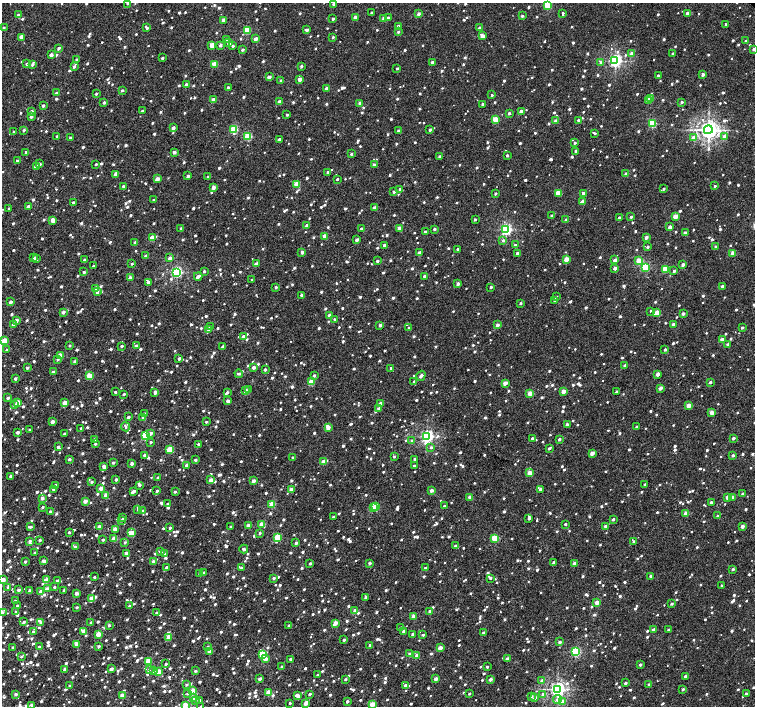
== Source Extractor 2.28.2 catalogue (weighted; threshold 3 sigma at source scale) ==
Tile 7 of 4 x 4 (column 3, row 2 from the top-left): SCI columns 3044-4548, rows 3073-4480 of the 6054 x 6051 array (HDU 1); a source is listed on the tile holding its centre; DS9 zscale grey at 2 x 2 block average (1 PNG px = mean of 2 x 2 image px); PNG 757 x 708 px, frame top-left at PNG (2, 3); each listed source drawn as its Kron ellipse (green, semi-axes under 4 px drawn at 4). Shown black and unused: <1% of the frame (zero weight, under 2 of 3 exposures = <1% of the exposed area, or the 3 px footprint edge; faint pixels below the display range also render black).
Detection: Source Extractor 2.28.2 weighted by HDU 2 'WHT'; one run over the whole footprint, this tile lists its part. Background 0.00541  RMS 0.0055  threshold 0.0246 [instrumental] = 3 sigma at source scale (4.5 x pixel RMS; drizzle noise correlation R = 1.50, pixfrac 1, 0.0396/0.0396 arcsec/px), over >= 5 px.
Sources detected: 1901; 1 cosmic-ray / hot-pixel residue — neither listed nor drawn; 2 coinciding with a brighter row at this scale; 13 inside a brighter listed object's ellipse — not listed separately; of the other 1885, all 500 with FLUX_AUTO >= 2.57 (the completeness limit of this list) listed and drawn (1385 fainter detections not listed), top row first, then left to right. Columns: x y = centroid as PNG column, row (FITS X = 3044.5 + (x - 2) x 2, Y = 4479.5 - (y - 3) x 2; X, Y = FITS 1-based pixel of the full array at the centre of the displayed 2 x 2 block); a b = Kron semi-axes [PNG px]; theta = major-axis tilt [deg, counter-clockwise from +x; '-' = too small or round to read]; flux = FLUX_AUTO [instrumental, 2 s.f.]
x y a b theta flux
128 3 2 2 - 3.1
334 4 2 2 - 4.3
548 5 3 3 - 53
372 13 2 2 - 2.8
418 14 2 2 - 5.7
563 14 4 2 - 3.1
688 14 2 2 - 10
18 15 2 2 - 2.6
522 16 2 2 - 3.3
355 17 2 2 - 4.9
388 17 3 2 - 2.6
384 18 2 2 - 6.2
333 19 2 2 - 3.4
224 20 2 2 - 9.5
726 25 2 2 - 3.3
398 26 2 2 - 3.3
4 27 2 2 - 2.7
147 28 2 2 - 2.6
479 28 2 2 - 4
247 30 3 2 - 47
307 30 2 2 - 4.8
398 32 2 2 - 2.8
482 36 3 2 - 11
21 37 3 2 - 15
333 37 2 2 - 2.8
256 39 2 2 - 7.9
227 40 3 2 - 3.2
746 41 2 2 - 3.1
229 43 2 2 - 9.2
212 45 2 2 - 21
220 45 3 2 - 3.9
233 46 2 2 - 2.7
58 48 2 2 - 3.5
753 49 2 2 - 3
242 50 2 2 - 3.2
632 54 2 2 - 12
673 54 2 2 - 4.2
51 55 2 2 - 6.4
162 58 2 2 - 3.1
77 60 2 2 - 2.9
615 61 4 3 - 270
432 62 2 2 - 5.1
601 63 3 3 - 3.6
27 64 2 2 - 3.1
32 64 2 2 - 4.1
215 64 3 3 - 24
301 66 2 2 - 3.5
74 67 3 3 - 3.7
397 68 2 2 - 2.7
703 74 2 2 - 5.1
658 75 2 2 - 3.3
269 77 2 2 - 8
300 79 2 2 - 9.1
281 81 2 2 - 2.9
186 85 2 2 - 8.5
228 87 2 2 - 2.7
326 88 2 2 - 7.7
122 90 2 2 - 2.6
56 93 2 2 - 2.7
96 94 2 2 - 3
492 95 2 2 - 2.6
650 98 2 2 - 11
214 100 2 2 - 14
648 100 2 2 - 15
104 102 2 2 - 4
279 102 2 2 - 9.3
682 102 2 2 - 3
360 103 2 2 - 6.3
482 104 2 2 - 2.6
43 106 2 2 - 4.4
32 111 2 2 - 3.5
142 111 2 2 - 3.3
521 112 2 2 - 13
509 113 2 2 - 3.1
287 115 2 2 - 3
31 117 2 2 - 3.5
496 120 3 2 - 36
578 120 2 2 - 3
556 121 2 2 - 5.7
652 124 3 3 - 67
173 128 2 2 - 7.2
234 129 3 3 - 54
24 130 2 2 - 2.8
430 130 2 2 - 3.9
708 130 4 4 - 690
398 131 2 2 - 3.2
14 132 2 2 - 3.1
594 133 3 2 - 2.7
57 136 2 2 - 2.6
248 136 3 3 - 61
724 136 3 3 - 6.9
70 138 2 2 - 2.8
694 138 3 2 - 14
279 139 2 2 - 5.2
575 143 2 2 - 3
576 151 2 2 - 3.3
26 152 4 2 - 3.7
174 152 2 2 - 6.5
351 154 2 2 - 3.2
507 155 2 2 - 3.1
439 156 2 2 - 2.7
17 161 4 2 - 2.8
40 164 2 2 - 3.5
96 164 2 2 - 2.6
374 165 4 3 - 4.1
37 166 3 2 - 2.6
328 172 2 2 - 3.5
115 174 3 2 - 7.6
626 174 2 2 - 6
188 176 2 2 - 5.3
208 177 2 2 - 2.7
157 179 2 2 - 13
337 179 2 2 - 2.9
297 184 3 2 - 31
123 186 2 2 - 3
715 186 2 2 - 3.1
213 187 2 2 - 10
400 189 2 2 - 2.8
664 189 2 2 - 2.9
394 192 2 2 - 3.4
495 193 2 2 - 2.9
558 193 3 2 - 24
583 193 2 2 - 4
153 200 2 2 - 2.6
73 202 2 2 - 2.9
583 202 3 3 - 12
28 206 2 2 - 3.7
374 208 2 2 - 10
9 209 2 2 - 2.7
552 216 2 2 - 3.2
675 216 3 2 - 15
631 217 2 2 - 3.1
619 218 2 2 - 3.1
475 219 2 2 - 2.6
53 220 3 2 - 17
566 220 2 2 - 4.5
306 226 3 2 - 2.9
670 227 2 2 - 7.6
181 228 2 2 - 2.6
399 228 2 2 - 11
361 229 2 2 - 3.2
434 229 2 2 - 3.6
506 229 3 3 - 180
425 232 2 2 - 3.6
685 233 2 2 - 7.4
325 236 2 2 - 16
646 237 2 2 - 7.5
152 238 3 2 - 20
357 240 2 2 - 5.9
503 240 3 3 - 3.4
135 242 2 2 - 4.7
384 245 2 2 - 3.8
515 245 2 2 - 3.7
648 247 2 2 - 3.1
715 247 2 2 - 3.2
458 249 2 2 - 2.6
302 252 2 2 - 7.2
419 253 2 2 - 8.4
518 253 3 2 - 5.6
733 253 3 2 - 16
145 256 2 2 - 3.5
34 258 2 2 - 5
170 258 2 2 - 6.6
36 259 2 2 - 5.6
566 259 3 2 - 16
84 260 2 2 - 2.9
615 260 2 2 - 8.8
377 261 2 2 - 4.1
639 261 3 3 - 39
132 264 2 2 - 2.6
257 264 2 2 - 7.7
683 264 2 2 - 6.6
93 266 2 2 - 3.9
645 267 3 3 - 68
615 268 2 2 - 6
665 269 3 3 - 43
204 271 2 2 - 3.4
674 271 2 2 - 2.7
84 272 2 2 - 2.9
176 272 3 3 - 190
198 276 4 2 - 7.2
424 276 2 2 - 3.4
130 277 2 2 - 6.5
252 280 2 2 - 2.7
148 282 2 2 - 4.7
458 284 2 2 - 5.6
722 286 2 2 - 3.6
276 287 2 2 - 2.6
491 287 2 2 - 3
96 288 2 2 - 11
97 292 3 3 - 3.6
301 295 2 2 - 2.7
556 297 2 2 - 3.9
555 301 2 2 - 2.6
10 302 2 2 - 6.1
520 303 2 2 - 2.8
651 311 2 2 - 2.6
63 312 2 2 - 5.2
657 313 3 2 - 21
683 314 2 2 - 4.6
329 315 2 2 - 4
334 319 2 2 - 2.6
16 321 3 2 - 8.8
13 325 3 2 - 2.8
380 325 2 2 - 4.5
497 325 2 2 - 7
673 325 2 2 - 7.9
210 327 2 2 - 3.7
409 328 2 2 - 3.1
742 328 2 2 - 3
208 330 3 2 - 3.7
243 337 2 2 - 7.7
722 340 2 2 - 13
4 341 3 2 - 27
728 344 2 2 - 2.7
70 346 2 2 - 2.6
122 346 2 2 - 2.6
136 346 2 2 - 5.1
222 347 3 2 - 3.7
665 349 2 2 - 2.8
7 350 2 2 - 2.8
60 356 3 2 - 21
58 359 3 3 - 2.8
179 359 2 2 - 4.8
75 362 2 2 - 4.4
625 365 2 2 - 4.6
254 367 2 2 - 7.2
27 368 2 2 - 2.8
391 368 3 2 - 3.3
265 369 2 2 - 2.9
53 372 2 2 - 4.6
239 374 4 2 - 3.3
658 374 3 2 - 7.3
314 375 2 2 - 2.9
89 376 3 2 - 34
421 376 5 2 - 4.5
15 379 2 2 - 3.8
311 382 4 2 - 28
414 382 2 2 - 3.2
710 382 2 2 - 3.2
505 383 2 2 - 12
660 388 2 2 - 7.3
249 390 2 2 - 2.7
246 391 3 2 - 13
563 391 2 2 - 10
115 392 2 2 - 2.9
155 392 3 2 - 5.3
227 392 2 2 - 2.7
616 392 2 2 - 2.7
530 393 2 2 - 19
124 394 2 2 - 2.8
8 398 2 2 - 5.2
228 401 2 2 - 6.8
18 403 3 2 - 22
65 403 3 2 - 20
381 404 2 2 - 8.8
14 405 3 2 - 3.9
689 405 3 2 - 15
379 408 3 3 - 3.3
712 412 2 2 - 11
145 414 2 2 - 3.4
128 417 2 2 - 3.5
143 417 2 2 - 3.2
52 422 2 2 - 9.6
206 422 2 2 - 3.1
567 424 2 2 - 3.9
125 427 4 3 - 2.9
328 427 3 2 - 11
636 427 2 2 - 2.6
81 428 2 2 - 3.1
30 430 2 2 - 4.6
17 432 2 2 - 5.8
150 433 3 3 - 6.2
64 434 2 2 - 2.8
145 436 3 3 - 52
427 436 4 3 - 260
532 438 2 2 - 3.6
733 438 2 2 - 4.1
94 439 2 2 - 3
559 439 2 2 - 3.3
412 441 2 2 - 5.1
151 442 2 2 - 2.7
95 444 2 2 - 3
198 444 2 2 - 3
58 446 2 2 - 2.9
431 447 3 3 - 2.8
549 448 4 2 - 3.3
170 449 3 2 - 35
592 453 2 2 - 11
144 455 2 2 - 5.1
733 455 2 2 - 3.7
394 456 2 2 - 2.7
293 457 2 2 - 3
69 459 2 2 - 3.5
414 459 2 2 - 2.7
195 460 2 2 - 3.5
113 462 2 2 - 2.7
323 462 2 2 - 17
132 463 2 2 - 6.1
186 465 2 2 - 3.3
104 466 4 2 - 5.9
414 466 2 2 - 2.6
530 473 2 2 - 19
11 476 3 2 - 5.3
158 477 3 2 - 3.4
116 479 2 2 - 4.3
211 480 2 2 - 12
253 481 2 2 - 11
91 482 2 2 - 3
645 484 2 2 - 3.2
56 485 2 2 - 5.5
139 485 2 2 - 2.8
101 488 2 2 - 8.7
53 489 2 2 - 2.7
540 489 3 2 - 4.4
291 490 2 2 - 8.7
431 490 2 2 - 8.2
133 491 4 2 - 5.5
157 491 2 2 - 3.3
175 492 2 2 - 3
743 494 2 2 - 4.4
106 495 2 2 - 22
470 497 2 2 - 9.4
727 497 2 2 - 6.6
733 497 2 2 - 5.7
42 498 2 2 - 6.3
85 501 2 2 - 9.8
711 503 2 2 - 6.2
167 504 2 2 - 2.7
272 504 3 2 - 32
375 506 3 2 - 19
444 506 2 2 - 2.8
42 507 2 2 - 2.7
373 508 2 2 - 3.3
138 509 3 2 - 2.7
50 511 2 2 - 2.9
143 511 2 2 - 6.3
686 513 2 2 - 14
718 516 3 2 - 3.2
333 517 2 2 - 2.7
123 518 3 2 - 2.7
529 518 2 2 - 3.9
613 519 2 2 - 3.2
121 520 2 2 - 2.7
262 524 3 2 - 21
565 524 2 2 - 2.7
248 525 2 2 - 8.6
605 526 2 2 - 3.6
742 526 2 2 - 8.5
30 527 3 3 - 3
99 527 2 2 - 9.9
231 527 2 2 - 3.6
170 528 2 2 - 3.1
115 529 2 2 - 11
69 532 2 2 - 2.6
131 533 3 2 - 19
260 533 3 2 - 2.7
278 537 3 2 - 42
495 538 3 3 - 50
114 539 2 2 - 20
40 540 2 2 - 2.9
103 540 2 2 - 2.6
30 541 2 2 - 3.5
634 541 2 2 - 2.9
125 542 2 2 - 2.8
296 543 2 2 - 4.4
455 546 2 2 - 3.2
75 547 2 2 - 3
244 549 4 2 - 3.5
160 552 4 2 - 3.6
35 553 2 2 - 4.2
127 553 4 2 - 6.8
164 554 2 2 - 2.7
25 561 2 2 - 2.9
43 561 2 2 - 8.6
153 561 2 2 - 4.3
553 562 3 2 - 3
310 563 2 2 - 2.6
370 563 2 2 - 4
574 563 2 2 - 7.5
166 568 3 2 - 3.9
241 568 2 2 - 2.8
425 568 2 2 - 3.1
733 569 2 2 - 3.2
204 573 2 2 - 4.3
200 574 2 2 - 5.6
651 576 2 2 - 8.2
94 577 2 2 - 2.9
274 578 2 2 - 3.1
490 578 3 2 - 2.8
3 580 2 2 - 20
46 580 2 2 - 16
57 581 3 2 - 2.9
722 585 2 2 - 2.7
8 587 2 2 - 3.1
54 587 2 2 - 2.6
47 589 2 2 - 7
19 590 4 2 - 3.4
64 590 2 2 - 3.1
29 591 3 2 - 3.4
41 591 3 2 - 8
76 593 2 2 - 6.5
366 597 2 2 - 5.6
92 599 3 2 - 26
15 601 2 2 - 2.6
597 602 2 2 - 13
672 604 2 2 - 2.9
18 606 4 2 - 3.9
130 606 2 2 - 6
77 607 2 2 - 2.6
355 611 2 2 - 9.5
430 611 2 2 - 3.8
2 612 3 3 - 2.7
16 612 2 2 - 2.7
157 613 3 2 - 4.1
414 616 2 2 - 17
24 622 3 2 - 2.7
41 622 2 2 - 3.1
90 623 2 2 - 3
335 623 3 2 - 13
109 625 2 2 - 3.1
289 625 2 2 - 3
401 627 2 2 - 3.2
653 630 2 2 - 9.6
669 630 2 2 - 4.9
84 631 4 3 - 7.5
403 631 2 2 - 2.7
33 632 2 2 - 3.7
483 633 2 2 - 3.2
98 634 2 2 - 21
413 634 3 2 - 2.7
423 635 2 2 - 2.6
169 637 2 2 - 20
344 640 2 2 - 3.2
559 642 2 2 - 4.1
77 645 2 2 - 19
370 645 2 2 - 4.1
99 646 2 2 - 4
13 647 2 2 - 3.1
39 647 3 2 - 3.7
207 647 3 3 - 2.6
440 648 2 2 - 13
210 651 2 2 - 12
575 652 3 3 - 120
262 654 3 3 - 51
409 654 3 2 - 2.8
21 656 3 2 - 2.6
417 656 2 2 - 12
265 659 3 3 - 8.2
291 659 2 2 - 4.4
507 659 2 2 - 10
148 661 3 3 - 25
166 664 2 2 - 3.1
640 665 2 2 - 4.1
282 667 2 2 - 3.4
487 667 2 2 - 2.9
111 669 2 2 - 7.9
65 670 3 2 - 6
149 670 3 3 - 2.6
153 671 3 3 - 3.3
195 671 3 2 - 2.6
158 672 3 2 - 20
318 675 2 2 - 2.7
685 676 2 2 - 3.4
260 679 2 2 - 5.3
345 679 2 2 - 2.9
436 679 2 2 - 8.7
490 679 2 2 - 6.8
542 681 3 3 - 3.6
625 683 2 2 - 3.9
649 684 2 2 - 2.8
186 685 3 2 - 2.7
405 685 3 2 - 6.2
70 686 2 2 - 3.1
557 689 4 3 - 380
683 689 2 2 - 3
193 691 3 2 - 21
188 693 3 3 - 2.9
269 693 3 2 - 30
746 693 2 2 - 2.6
16 694 2 2 - 4
310 694 2 2 - 2.8
469 694 2 2 - 2.7
543 694 3 3 - 5.1
122 695 2 2 - 16
298 696 4 2 - 10
531 697 2 2 - 3.8
194 698 3 2 - 19
535 698 3 2 - 5
195 700 3 2 - 4
200 700 2 2 - 3.1
557 700 4 4 - 4.3
347 701 2 2 - 4
562 701 3 3 - 11
290 703 2 2 - 2.6
305 703 2 2 - 6.9
372 704 2 2 - 18
32 705 3 3 - 3.4
185 705 3 2 - 16
201 706 2 2 - 2.7
Isophote crosses this tile's border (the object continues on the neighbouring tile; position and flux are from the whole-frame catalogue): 7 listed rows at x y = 128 3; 548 5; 753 49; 3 580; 2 612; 185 705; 201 706